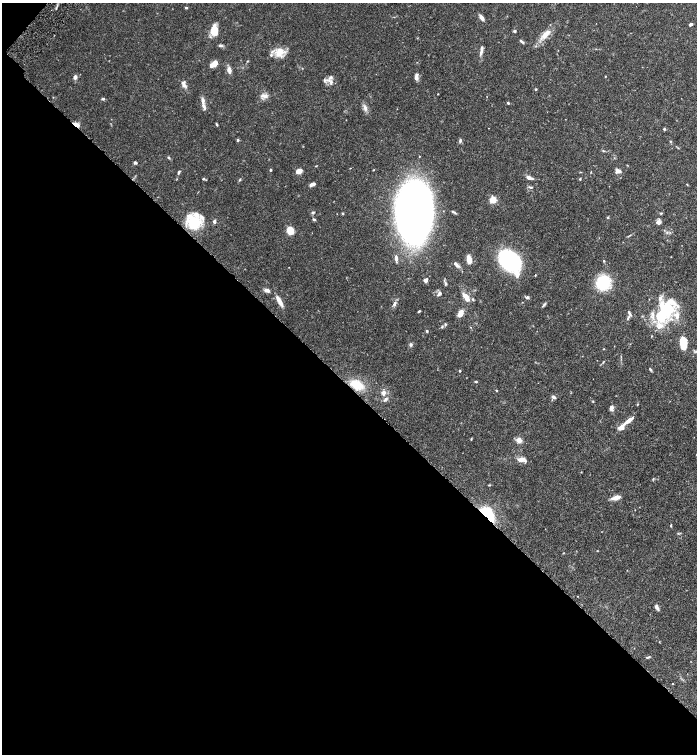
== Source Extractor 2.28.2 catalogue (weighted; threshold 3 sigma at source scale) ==
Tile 9 of 4 x 4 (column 1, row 3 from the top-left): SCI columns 166-1555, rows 1510-3012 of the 6030 x 6025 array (HDU 1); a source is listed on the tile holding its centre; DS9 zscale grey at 2 x 2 block average (1 PNG px = mean of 2 x 2 image px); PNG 699 x 756 px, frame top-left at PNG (2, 3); no overlay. Shown black and unused: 49% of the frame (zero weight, under 6 of 12 exposures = <1% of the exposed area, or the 3 px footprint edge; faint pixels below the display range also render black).
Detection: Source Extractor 2.28.2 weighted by HDU 2 'WHT'; one run over the whole footprint, this tile lists its part. Background 0.0776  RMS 0.003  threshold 0.0123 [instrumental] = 3 sigma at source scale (4.09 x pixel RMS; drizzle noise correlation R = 1.36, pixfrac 0.8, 0.05/0.05 arcsec/px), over >= 5 px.
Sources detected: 132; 23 inside a brighter listed object's ellipse — not listed separately; the other 109 listed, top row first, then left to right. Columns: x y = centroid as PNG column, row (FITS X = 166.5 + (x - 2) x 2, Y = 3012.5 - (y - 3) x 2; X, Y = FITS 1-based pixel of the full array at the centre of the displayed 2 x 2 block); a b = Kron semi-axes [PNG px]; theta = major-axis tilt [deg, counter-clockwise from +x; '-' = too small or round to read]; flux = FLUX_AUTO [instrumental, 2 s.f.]
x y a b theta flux
186 8 3 3 - 0.7
481 17 6 3 -57 3.2
691 24 4 2 - 1.7
213 30 13 6 73 6.7
515 31 4 3 - 0.62
545 34 16 7 46 6.5
521 41 7 3 -44 1
220 45 5 4 - 1.2
280 52 13 9 53 8.7
481 52 9 4 81 1.9
213 64 9 5 36 4.4
302 68 2 2 - 0.28
229 70 6 4 -77 3.4
605 76 2 2 - 0.33
75 77 3 3 - 3.4
416 77 9 4 82 2.1
330 78 8 4 47 2.1
184 85 5 4 - 2.1
536 89 3 3 - 0.65
438 94 2 2 - 0.31
264 96 10 5 -2 2.8
103 99 4 3 - 0.88
203 101 8 4 -88 2.7
508 103 3 2 - 0.76
365 108 7 5 -67 2.5
76 124 7 4 -22 3.5
217 124 4 2 - 0.72
664 129 3 3 - 0.74
238 140 4 3 - 0.65
460 140 5 3 - 1
670 141 3 2 - 0.46
603 151 3 3 - 0.47
168 157 5 3 - 0.65
135 163 3 3 - 1.6
270 170 3 2 - 0.83
299 171 5 3 - 6.6
617 171 5 4 - 2.9
179 172 5 3 - 1
529 177 6 3 -19 3.5
203 179 3 3 - 0.81
580 179 3 2 - 0.56
240 180 4 2 - 0.54
313 184 7 3 25 2.2
687 184 3 2 - 0.34
530 187 6 2 -6 0.84
493 200 3 3 - 34
313 212 4 3 - 0.79
453 212 7 2 -25 0.84
343 213 3 2 - 0.68
414 213 32 19 86 850
661 213 3 3 - 0.57
607 218 3 3 - 0.55
314 219 5 3 - 0.77
214 221 4 3 - 1.4
193 222 18 15 -46 19
658 222 6 4 67 2.4
290 231 5 4 - 17
630 235 3 2 - 0.45
396 258 7 3 -83 2.5
469 259 7 4 -77 6
510 261 16 11 -40 83
604 261 2 2 - 0.38
456 264 10 4 -44 1.8
517 274 5 4 - 4.3
535 275 3 2 - 0.38
425 280 3 3 - 3.1
603 282 10 9 - 41
445 283 5 3 - 1
267 290 7 4 -20 2
439 293 6 4 50 1.9
466 297 12 5 -53 5.3
527 297 4 4 - 1.3
281 303 10 5 -67 3.1
394 304 8 4 63 1.8
544 305 7 3 53 1
667 308 23 16 -88 26
419 311 3 2 - 0.57
460 313 7 5 66 5.3
630 315 6 3 -55 1
628 318 6 3 66 0.93
442 327 4 3 - 0.84
427 331 3 2 - 0.87
683 343 11 5 -86 16
411 344 5 4 - 1
603 349 2 2 - 0.29
603 362 5 2 - 0.51
650 370 4 3 - 0.92
460 371 2 2 - 0.64
476 381 3 2 - 0.77
357 385 12 7 -29 14
497 390 3 3 - 0.4
384 393 7 5 83 2.5
554 397 5 4 - 1.4
385 399 7 3 54 1.1
593 401 3 2 - 0.39
637 404 3 2 - 0.4
611 408 6 4 70 1.9
628 421 12 3 35 4.6
621 427 5 4 - 7.2
471 439 3 2 - 0.5
519 440 7 7 - 3
521 459 8 5 9 3.5
616 498 10 4 16 4.6
485 514 24 8 -34 18
671 526 4 2 - 0.49
578 596 2 2 - 0.2
657 608 7 4 -50 1.8
648 657 6 3 19 0.76
672 684 2 2 - 0.32
Overlapping masked pixels (flux is a lower limit): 3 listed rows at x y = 76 124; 357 385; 485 514